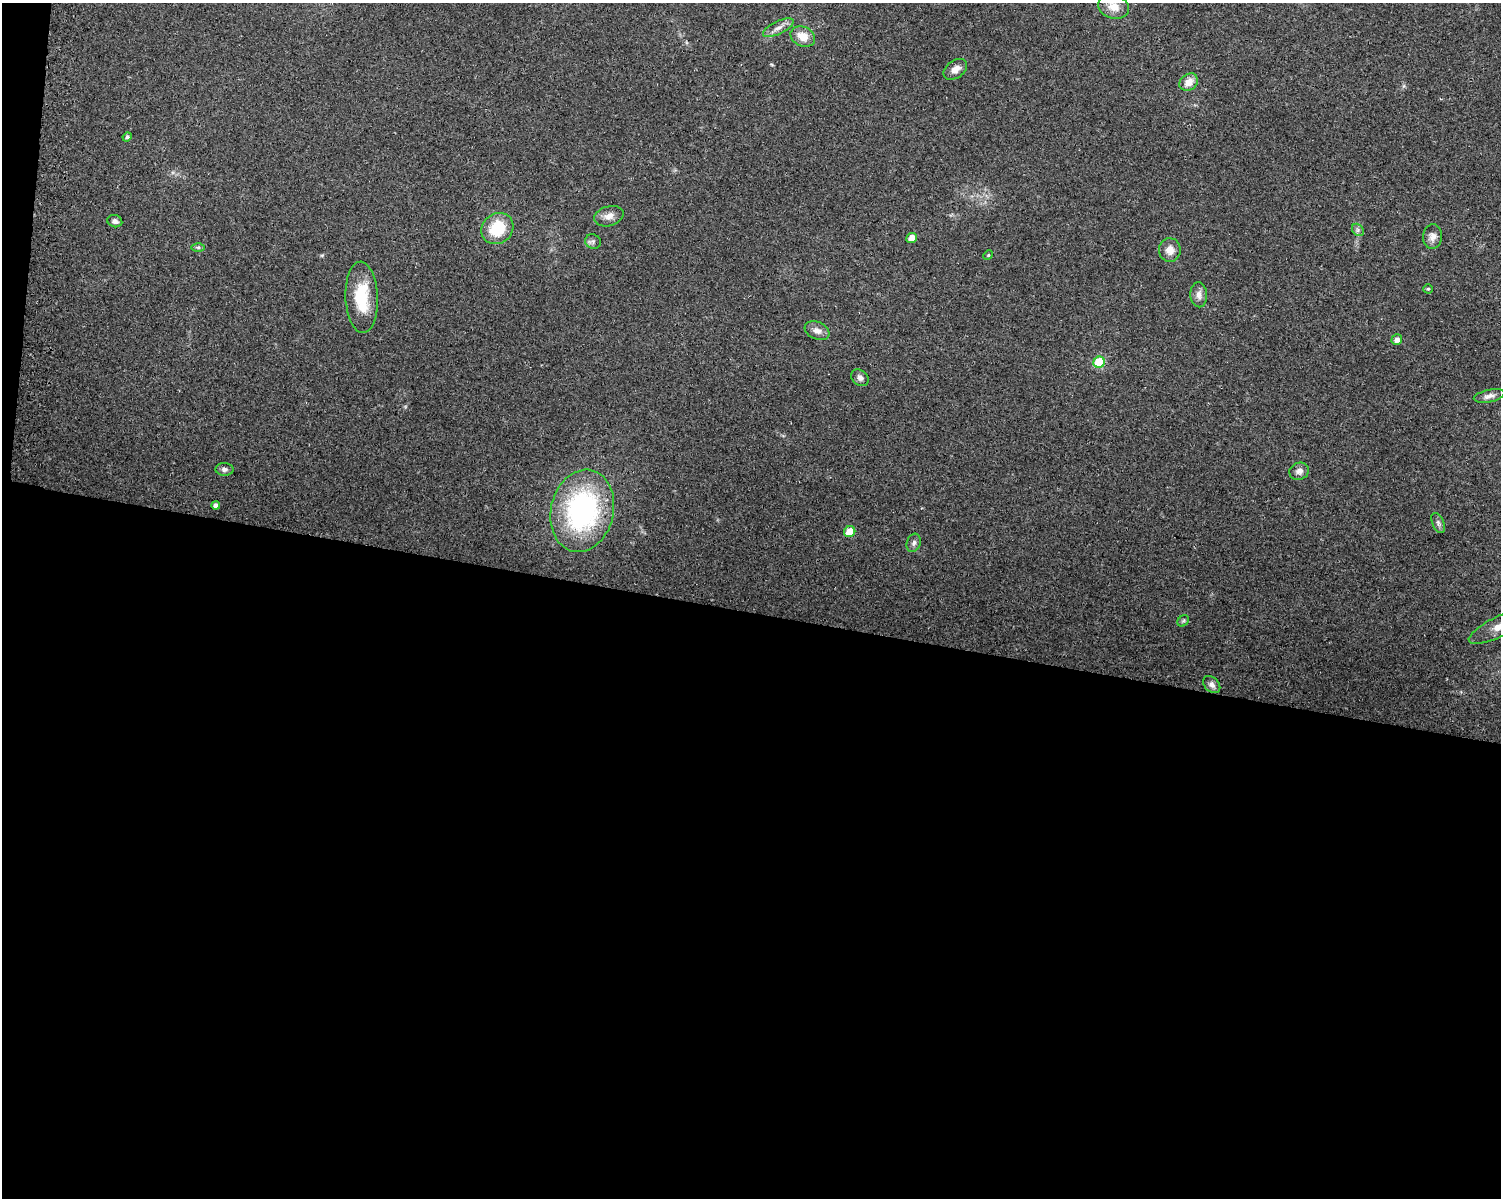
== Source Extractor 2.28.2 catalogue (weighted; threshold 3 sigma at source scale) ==
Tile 10 of 3 x 4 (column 1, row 4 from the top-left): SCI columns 317-1815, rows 4-1199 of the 5070 x 4801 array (HDU 1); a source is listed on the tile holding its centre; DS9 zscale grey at full resolution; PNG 1503 x 1200 px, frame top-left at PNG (2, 3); each listed source drawn as its Kron ellipse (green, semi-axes under 4 px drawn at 4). Shown black and unused: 50% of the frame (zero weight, under 2 of 3 exposures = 2% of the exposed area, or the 3 px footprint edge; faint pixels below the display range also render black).
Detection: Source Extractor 2.28.2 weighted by HDU 2 'WHT'; one run over the whole footprint, this tile lists its part. Background 0.0423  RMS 0.011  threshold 0.0477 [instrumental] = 3 sigma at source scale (4.5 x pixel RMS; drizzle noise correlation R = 1.50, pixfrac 1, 0.0396/0.0396 arcsec/px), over >= 5 px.
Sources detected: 34; all 34 listed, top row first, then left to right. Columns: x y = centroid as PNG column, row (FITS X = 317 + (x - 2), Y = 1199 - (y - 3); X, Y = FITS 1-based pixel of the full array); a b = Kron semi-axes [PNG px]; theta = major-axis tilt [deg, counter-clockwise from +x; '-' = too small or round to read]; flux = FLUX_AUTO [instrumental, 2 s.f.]
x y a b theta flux
1114 7 16 12 -17 13
778 28 17 6 25 7
803 37 13 9 -25 14
955 69 13 8 36 7.4
1189 82 10 8 39 11
127 137 4 4 - 2.6
609 216 15 9 17 7.9
115 221 7 6 - 4
497 229 17 15 40 39
1358 230 7 5 -47 2.5
1432 237 12 9 84 6.7
911 238 5 5 - 12
593 241 8 7 - 2.8
198 247 6 4 0 1.9
1170 250 12 11 - 10
988 255 5 4 - 1.2
1428 289 5 4 - 1.6
1199 295 12 8 -86 6.5
362 297 36 16 -87 46
817 331 13 8 -22 6.9
1397 340 5 5 - 5.6
1099 362 6 5 - 60
860 378 9 7 -39 4.6
1489 396 15 6 11 5.5
224 469 9 6 -1 3.5
1299 471 10 8 23 5.4
216 505 4 4 - 3.8
582 511 41 31 77 200
1438 523 11 6 -65 3.3
850 532 6 5 - 18
914 543 9 7 71 3.6
1183 621 6 5 - 1.7
1500 626 34 10 26 18
1212 685 10 7 -45 4.7
Isophote crosses this tile's border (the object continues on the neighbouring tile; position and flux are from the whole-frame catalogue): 1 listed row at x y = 1500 626